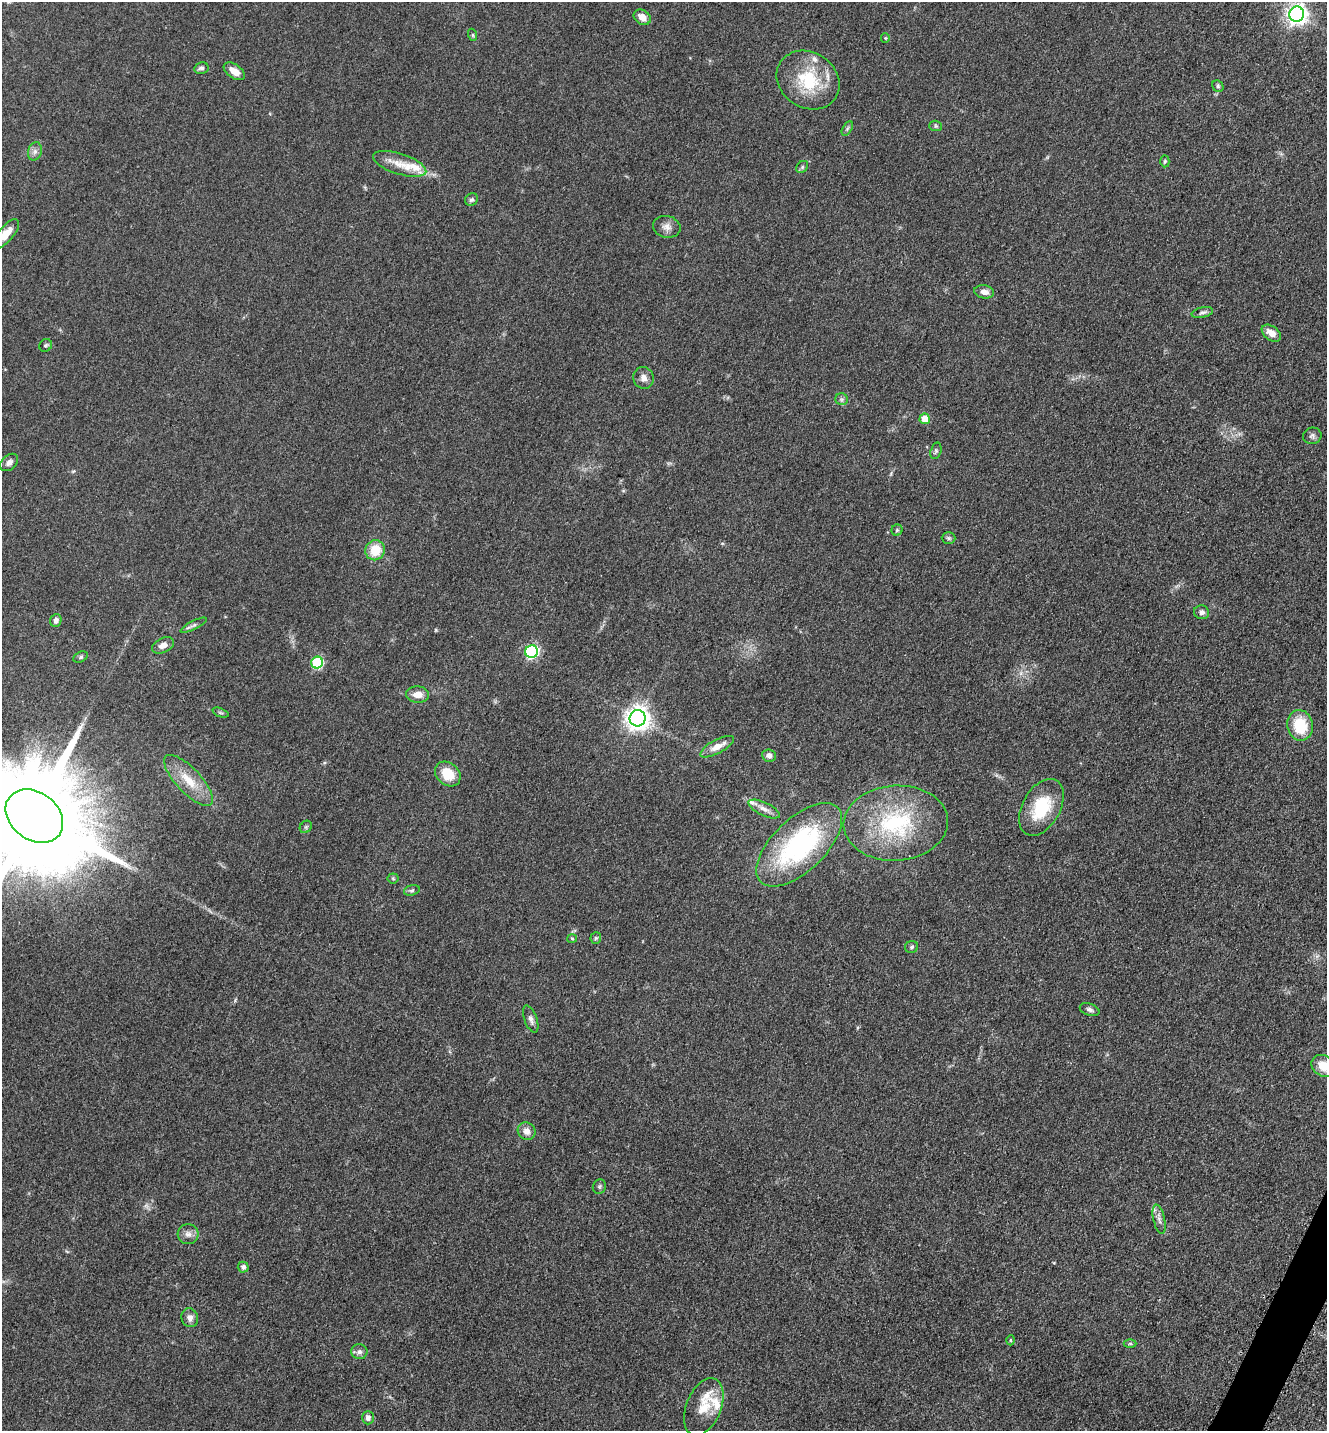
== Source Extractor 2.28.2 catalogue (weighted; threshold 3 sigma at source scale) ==
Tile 6 of 4 x 4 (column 2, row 2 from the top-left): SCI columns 1624-2948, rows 2900-4328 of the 5806 x 5775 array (HDU 1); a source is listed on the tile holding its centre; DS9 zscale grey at full resolution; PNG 1329 x 1433 px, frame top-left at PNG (2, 2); each listed source drawn as its Kron ellipse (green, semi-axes under 4 px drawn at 4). Shown black and unused: <1% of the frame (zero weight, under 3 of 5 exposures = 4% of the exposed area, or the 3 px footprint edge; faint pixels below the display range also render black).
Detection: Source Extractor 2.28.2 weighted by HDU 2 'WHT'; one run over the whole footprint, this tile lists its part. Background 0.0634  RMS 0.006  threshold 0.027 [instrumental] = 3 sigma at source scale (4.5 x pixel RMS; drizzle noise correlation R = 1.50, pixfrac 1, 0.05/0.05 arcsec/px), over >= 5 px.
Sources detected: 76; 6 inside a brighter listed object's ellipse — not listed separately; the other 70 listed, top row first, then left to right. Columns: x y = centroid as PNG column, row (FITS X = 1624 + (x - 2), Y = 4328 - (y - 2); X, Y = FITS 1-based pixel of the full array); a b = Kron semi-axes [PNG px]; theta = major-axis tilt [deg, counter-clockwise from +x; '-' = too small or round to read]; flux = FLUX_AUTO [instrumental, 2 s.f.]
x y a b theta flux
1297 14 7 7 - 320
642 17 9 7 -33 5.5
473 35 6 4 -71 0.88
885 38 5 4 - 0.61
201 68 7 6 - 1.6
234 71 12 6 -35 6
808 80 33 27 -34 32
1218 86 6 5 - 1.2
936 126 6 5 - 1
847 129 8 4 59 1.1
35 151 9 7 75 2.3
1165 161 6 4 87 0.86
400 164 28 10 -18 10
802 167 6 5 - 1.2
471 200 7 6 - 1.3
667 227 14 11 -13 4.1
6 234 19 7 49 8
984 292 10 6 -11 3.5
1202 313 11 5 13 1.8
1271 333 11 7 -36 5.4
46 345 7 6 - 1.2
643 378 11 10 - 3.6
842 399 6 6 - 1.4
925 419 5 5 - 11
1312 436 9 8 - 1.9
936 451 8 5 74 1.3
9 462 10 7 43 2.6
897 530 5 5 - 1
948 538 7 6 - 1.3
375 550 10 9 - 13
1202 612 7 7 - 2.4
56 620 6 5 - 2.2
193 625 14 4 27 1.7
163 645 12 7 27 3.9
532 652 6 6 - 82
81 657 7 5 28 1.1
317 662 6 6 - 48
417 695 11 8 -3 6
220 713 8 3 -21 0.8
638 718 8 8 - 490
1300 725 15 12 -80 22
717 747 19 7 28 6.4
769 756 7 6 - 2.9
448 774 14 11 -41 14
188 780 33 12 -47 14
1041 807 31 19 61 27
764 809 17 6 -26 3.9
34 816 31 23 -37 19000
896 823 52 37 3 65
306 827 7 5 46 1.1
799 845 54 26 44 91
393 878 5 5 - 0.85
412 890 8 5 18 1.2
572 938 5 3 - 0.63
596 938 6 5 - 0.9
912 947 7 6 - 1.2
1090 1010 10 6 -19 2
531 1019 14 6 -70 2.7
1323 1066 12 10 -35 10
527 1131 9 8 - 4.1
599 1186 7 6 - 1.2
1159 1219 15 6 -77 2.8
188 1234 10 10 - 3.2
243 1267 5 5 - 2
190 1318 9 8 - 3.5
1010 1340 5 3 - 0.59
1130 1343 6 4 0 0.89
359 1352 8 7 - 2.2
704 1407 30 17 68 15
368 1418 7 6 - 2.4
Isophote crosses this tile's border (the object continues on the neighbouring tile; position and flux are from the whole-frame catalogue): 3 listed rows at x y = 6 234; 34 816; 1323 1066